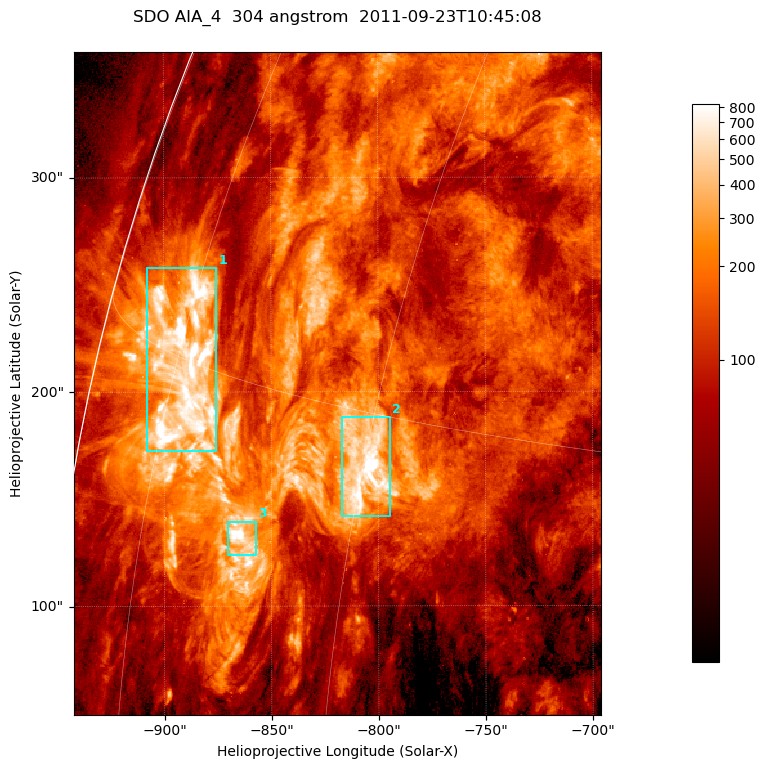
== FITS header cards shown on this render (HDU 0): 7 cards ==
TELESCOP= 'SDO     '           /
INSTRUME= 'AIA_4   '           /
WAVELNTH=                  304 /
WAVEUNIT= 'angstrom'           /
DATE-OBS= '2011-09-23T10:45:08.12' /
CTYPE1  = 'HPLN-TAN'           /
CTYPE2  = 'HPLT-TAN'           /

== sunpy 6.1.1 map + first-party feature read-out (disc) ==
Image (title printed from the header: SDO AIA_4  304 angstrom  2011-09-23T10:45:08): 410 x 515 px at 0.6 arcsec/px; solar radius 956 arcsec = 1593 px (partial field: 2.5% of the solar disc is inside the frame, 94% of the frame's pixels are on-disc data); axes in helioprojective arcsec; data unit not stated in the header (colour bar unlabelled)
Pointing: header CRPIX1/2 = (2058.21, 2041.36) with CRVAL1/2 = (0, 0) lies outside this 410 x 515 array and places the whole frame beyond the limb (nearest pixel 1.41 R_sun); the SolarSoft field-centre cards XCEN/YCEN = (-819.1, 203.9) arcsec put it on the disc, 1305 arcsec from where CRPIX/CRVAL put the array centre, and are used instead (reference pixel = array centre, CRVAL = XCEN/YCEN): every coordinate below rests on XCEN/YCEN
Orientation: roll -0.132 deg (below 1 deg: not rotated)
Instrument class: DISC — disc imager (sunpy class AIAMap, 304 A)
Bright regions (active regions / flare kernels): reference = the on-disc median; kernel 3 px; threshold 5 sigma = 357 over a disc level ~113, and >= 1.15x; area >= 211 px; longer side >= 5 px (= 3 arcsec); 3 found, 3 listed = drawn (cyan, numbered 1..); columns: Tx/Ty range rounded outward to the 2 arcsec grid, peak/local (2 s.f.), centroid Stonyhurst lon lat
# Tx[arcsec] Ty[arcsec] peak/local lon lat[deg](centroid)
1 -908..-874 172..258 20 -74 +15
2 -818..-794 142..188 11 -60 +13
3 -870..-856 124..140 17 -67 +11
Off-limb structures (1.02-1.3 R_sun): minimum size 105 px: none found